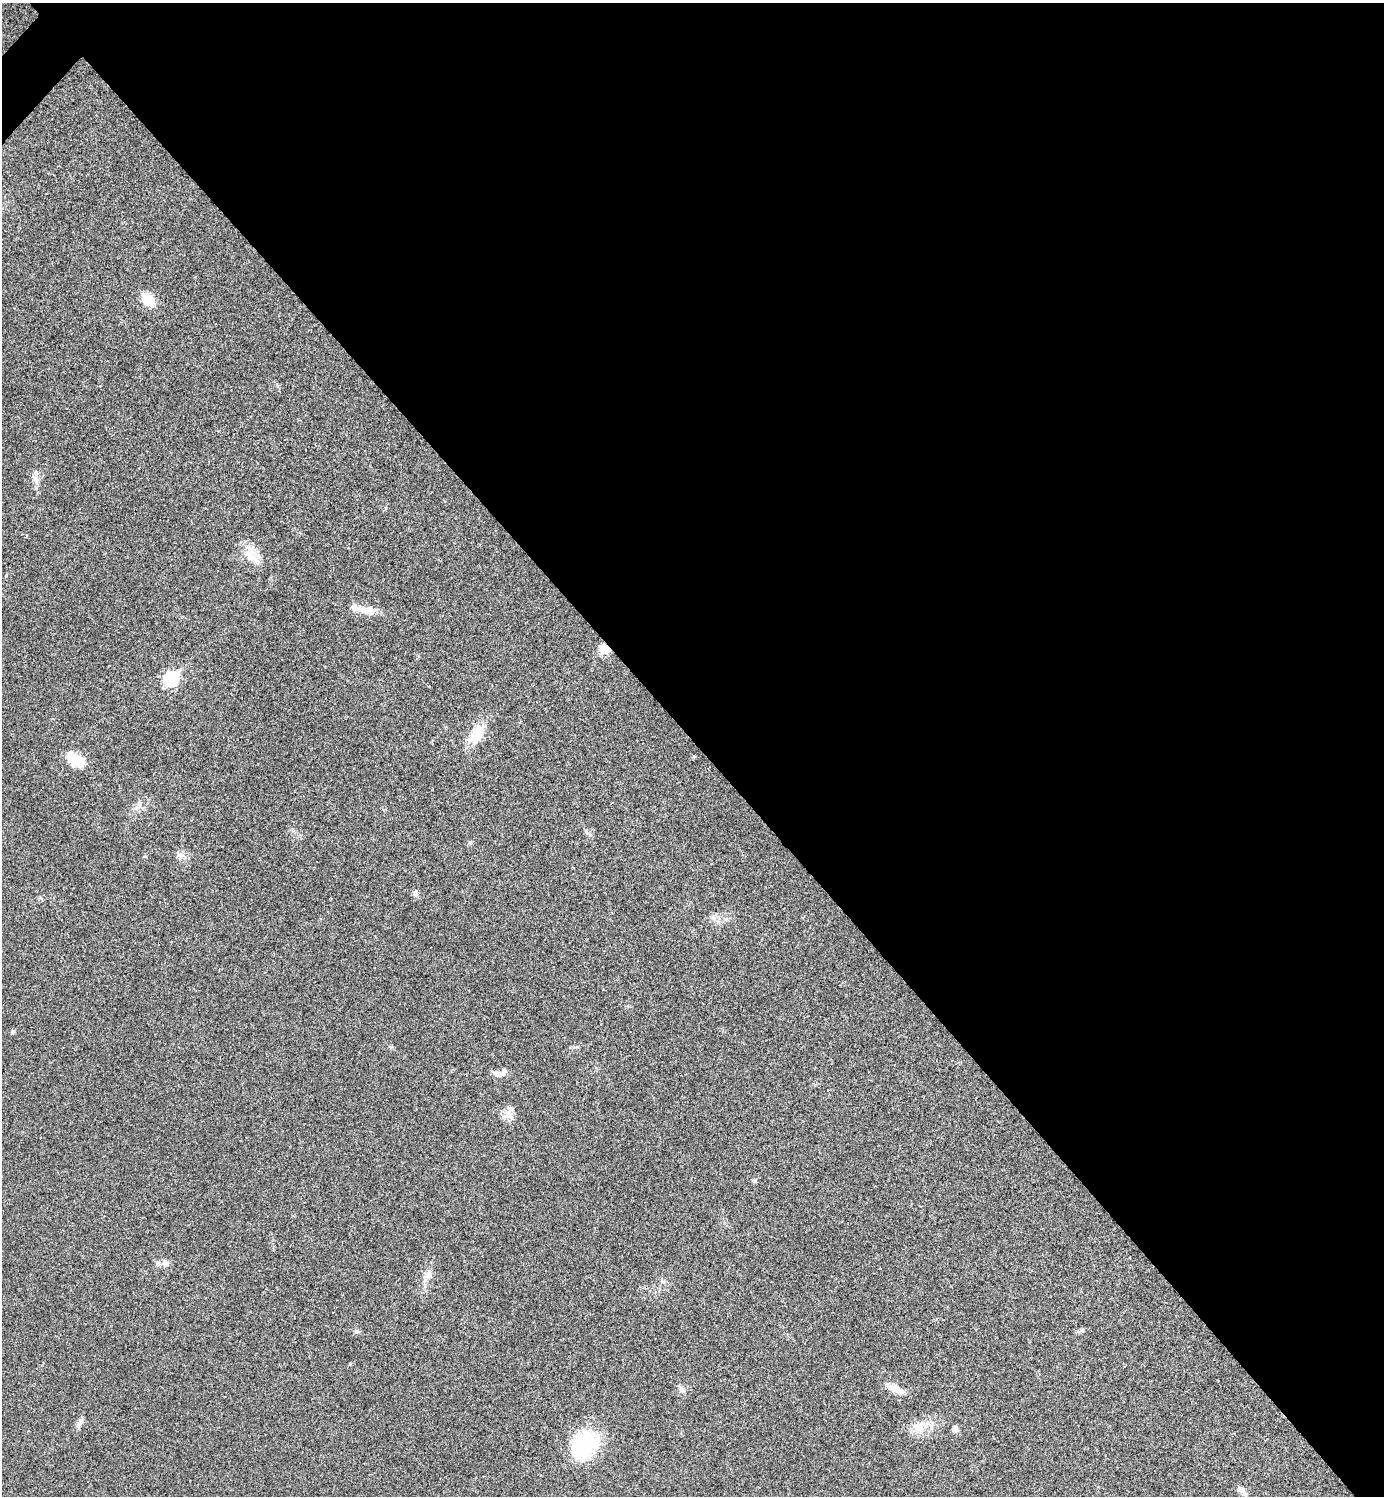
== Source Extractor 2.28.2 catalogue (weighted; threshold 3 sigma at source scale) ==
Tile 8 of 4 x 4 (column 4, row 2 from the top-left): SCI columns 4303-5684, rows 2995-4488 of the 5985 x 5985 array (HDU 1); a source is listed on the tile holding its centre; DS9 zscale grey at full resolution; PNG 1386 x 1498 px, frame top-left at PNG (2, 3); no overlay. Shown black and unused: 50% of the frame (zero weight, under 3 of 4 exposures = <1% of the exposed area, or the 3 px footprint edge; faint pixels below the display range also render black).
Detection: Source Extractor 2.28.2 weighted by HDU 2 'WHT'; one run over the whole footprint, this tile lists its part. Background 0.0204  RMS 0.004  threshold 0.0181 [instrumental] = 3 sigma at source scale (4.5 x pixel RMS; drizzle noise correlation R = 1.50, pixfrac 1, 0.05/0.05 arcsec/px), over >= 5 px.
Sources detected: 30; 3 inside a brighter listed object's ellipse — not listed separately; the other 27 listed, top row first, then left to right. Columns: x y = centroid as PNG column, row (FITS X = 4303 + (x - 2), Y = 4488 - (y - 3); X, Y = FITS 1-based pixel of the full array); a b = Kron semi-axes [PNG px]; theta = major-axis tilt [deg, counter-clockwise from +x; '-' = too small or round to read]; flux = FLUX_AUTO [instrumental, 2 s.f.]
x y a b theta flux
147 299 14 10 -52 7.9
36 480 12 5 -73 1.9
251 554 22 16 88 6.6
357 608 26 9 -11 3.9
604 649 5 5 - 14
171 679 8 7 - 53
476 735 29 15 55 8.9
76 760 23 12 -33 8.6
470 843 6 5 - 0.57
180 855 8 5 -45 1.2
416 893 11 6 -89 1.3
713 918 9 6 -41 1.6
13 1032 5 5 - 0.85
497 1074 19 6 -7 2.3
509 1115 9 8 - 2.5
754 1180 6 4 90 0.62
165 1263 9 8 - 1.7
428 1275 11 10 - 2.3
1082 1330 7 5 14 0.89
356 1331 8 5 -27 0.81
682 1389 9 7 -73 1.5
895 1389 20 9 -29 3.9
79 1423 14 5 61 1.5
919 1428 17 12 65 5.1
955 1429 7 6 - 1.9
584 1445 34 26 54 28
1241 1489 11 6 -30 2
Overlapping masked pixels (flux is a lower limit): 1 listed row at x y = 604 649
Unlisted compact peaks at least as high as the median listed source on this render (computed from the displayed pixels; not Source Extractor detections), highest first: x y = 350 1364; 577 1047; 694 756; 391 1047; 590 835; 386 508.